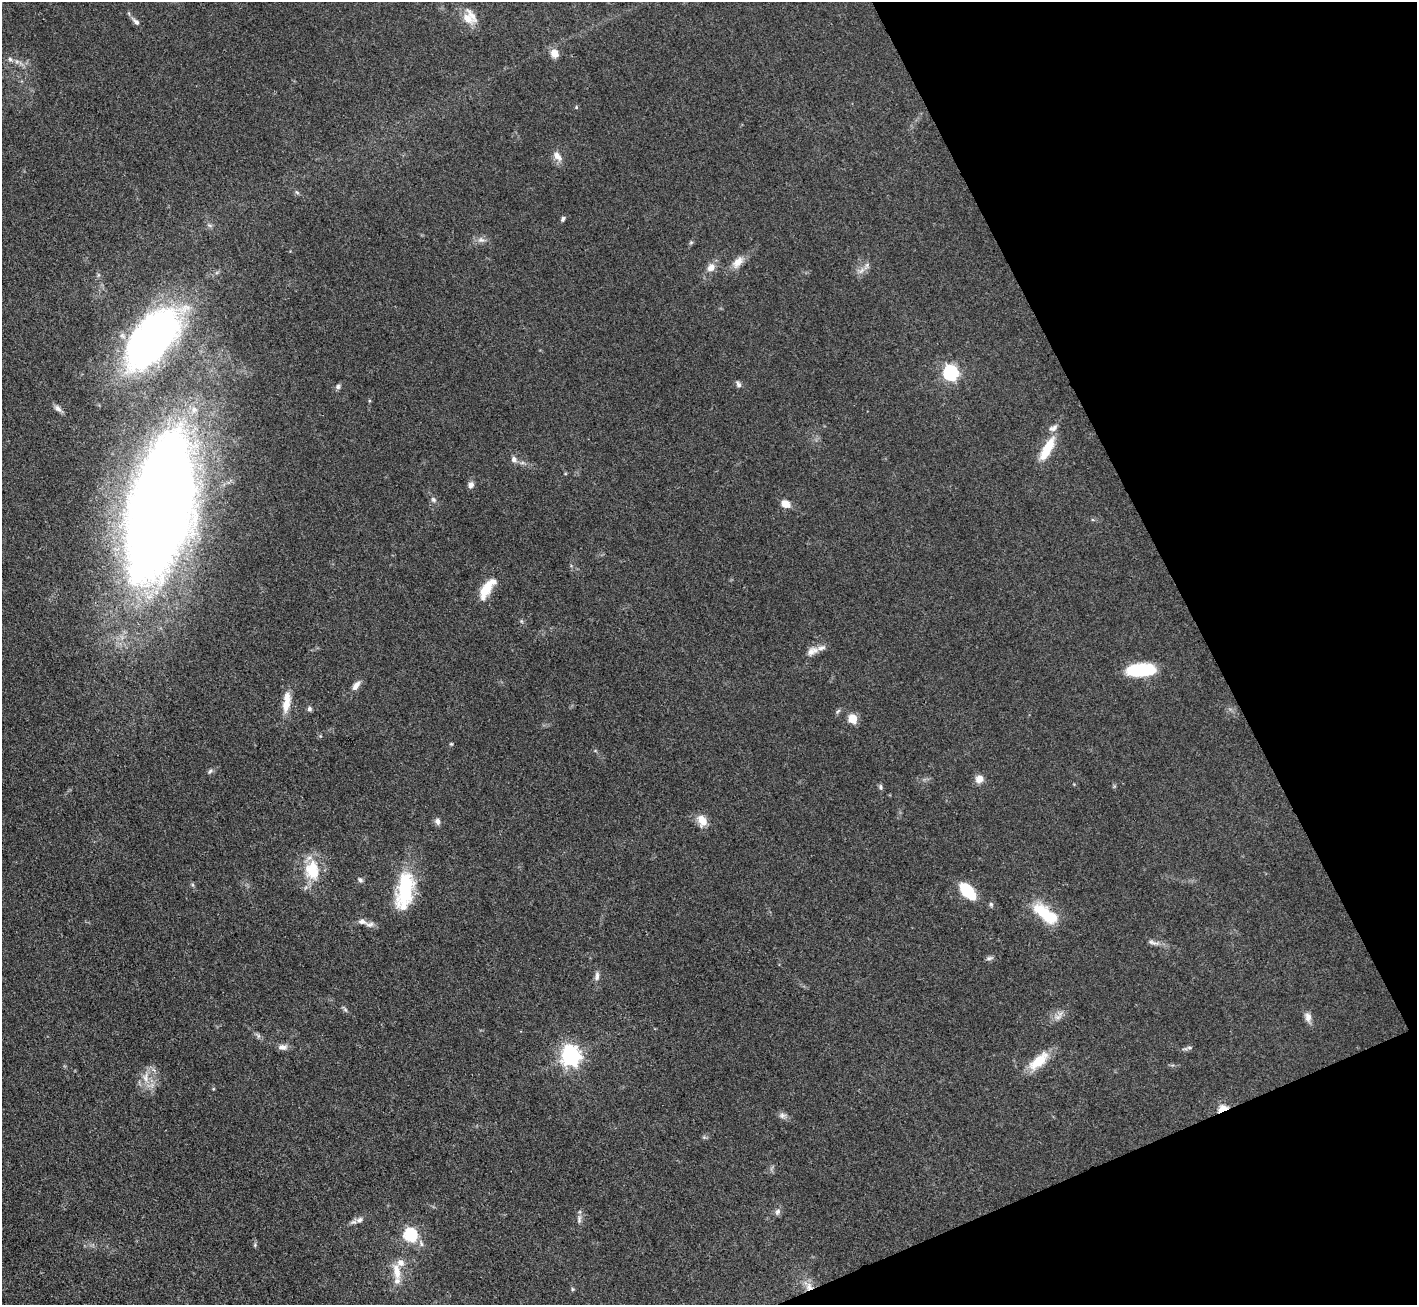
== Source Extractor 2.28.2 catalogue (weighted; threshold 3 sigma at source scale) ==
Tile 12 of 4 x 4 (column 4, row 3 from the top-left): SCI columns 4247-5661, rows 1590-2892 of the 5663 x 5651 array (HDU 1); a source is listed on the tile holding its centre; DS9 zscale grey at full resolution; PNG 1419 x 1307 px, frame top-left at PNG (2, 2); no overlay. Shown black and unused: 20% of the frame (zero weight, under 3 of 4 exposures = <1% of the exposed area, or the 3 px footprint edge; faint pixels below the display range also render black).
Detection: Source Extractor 2.28.2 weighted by HDU 2 'WHT'; one run over the whole footprint, this tile lists its part. Background 0.0509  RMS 0.0048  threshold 0.0218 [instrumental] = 3 sigma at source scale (4.5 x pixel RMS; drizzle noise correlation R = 1.50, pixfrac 1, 0.05/0.05 arcsec/px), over >= 5 px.
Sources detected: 82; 9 inside a brighter listed object's ellipse — not listed separately; the other 73 listed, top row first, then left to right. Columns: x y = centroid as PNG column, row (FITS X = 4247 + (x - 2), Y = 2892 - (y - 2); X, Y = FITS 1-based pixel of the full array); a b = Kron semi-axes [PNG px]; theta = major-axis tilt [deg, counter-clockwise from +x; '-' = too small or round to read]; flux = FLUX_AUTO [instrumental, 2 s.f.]
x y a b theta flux
468 18 21 13 -40 7.2
136 21 13 6 -44 2.1
554 53 11 9 -57 4.4
10 59 6 5 - 1.1
17 61 7 4 19 1.1
576 107 5 4 - 0.6
557 156 15 8 -47 3.8
297 192 8 3 -44 0.71
563 219 7 5 58 1.1
481 240 12 7 -8 2.5
691 242 6 4 2 0.68
738 262 19 11 45 5.2
866 266 13 6 63 2.3
711 267 12 9 51 3.9
152 338 70 34 49 210
950 373 7 6 - 110
739 384 8 6 -66 1.5
338 387 7 6 - 1.3
369 401 5 4 - 0.52
58 408 13 7 -43 2.1
194 409 7 7 - 1.9
1047 449 31 10 61 13
514 460 9 7 -62 2.1
471 485 9 7 70 2.2
433 499 8 6 -57 1.4
786 504 10 7 -26 5.1
161 507 96 39 78 1300
487 587 26 10 62 11
521 621 6 4 -71 0.66
812 651 17 10 26 4
1141 670 29 13 4 26
356 685 14 7 52 3
286 702 27 9 82 8.4
309 709 6 5 - 1.2
838 711 7 4 45 0.88
853 719 5 5 - 20
451 744 5 4 - 0.55
210 771 10 5 50 1.2
979 779 9 9 - 4.2
880 787 8 5 -80 0.98
702 820 15 10 -67 6.1
437 821 9 7 -78 1.8
312 870 29 21 -90 17
360 880 7 6 - 1.2
405 888 40 18 79 34
967 891 16 8 -47 25
991 904 6 5 - 0.93
1045 913 33 13 -37 23
362 921 14 7 -16 2.6
1153 942 19 6 -19 2.6
989 958 11 5 13 1.3
597 976 14 6 83 2.2
345 1009 10 4 -51 1
1059 1016 18 8 49 3.4
1308 1017 13 8 -76 3
258 1035 8 5 -57 1.2
282 1047 12 7 6 2.7
1189 1047 7 4 -1 1
570 1056 7 7 - 260
1039 1061 30 12 42 12
146 1078 18 9 -89 5.9
213 1089 4 3 - 0.44
1223 1109 8 4 23 21
782 1115 11 7 0 1.9
777 1212 9 7 58 1.7
579 1219 12 6 90 1.8
359 1220 10 7 30 1.8
410 1235 6 6 - 74
421 1243 11 6 -76 2
255 1245 5 4 - 0.63
397 1271 25 10 -80 7.7
809 1286 12 10 -84 4.6
573 1289 5 5 - 0.65
Overlapping masked pixels (flux is a lower limit): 2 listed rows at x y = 1223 1109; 809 1286